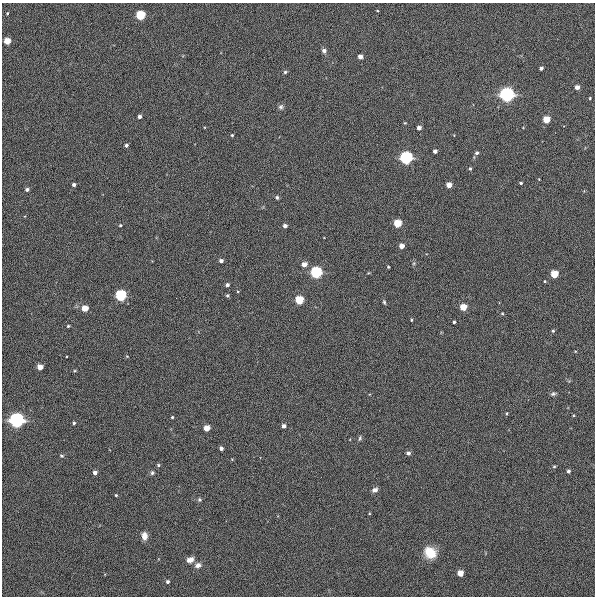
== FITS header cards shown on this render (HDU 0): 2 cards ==
NAXIS1  =                  593
NAXIS2  =                  594

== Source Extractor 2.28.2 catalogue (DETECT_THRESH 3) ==
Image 593 x 594 px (HDU 0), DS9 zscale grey, 1 PNG px = 1 image px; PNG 597 x 598 px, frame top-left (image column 1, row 594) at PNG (2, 3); no overlay
Background 575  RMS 10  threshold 31.5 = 3 sigma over >= 5 px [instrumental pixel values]
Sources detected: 79; all 79 listed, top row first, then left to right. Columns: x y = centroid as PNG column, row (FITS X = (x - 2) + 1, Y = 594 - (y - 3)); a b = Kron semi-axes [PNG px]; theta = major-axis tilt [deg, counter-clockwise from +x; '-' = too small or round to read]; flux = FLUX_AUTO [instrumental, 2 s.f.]
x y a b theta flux
377 10 3 2 - 530
7 13 3 2 - 580
140 15 5 5 - 56000
7 41 4 4 - 15000
324 51 7 6 - 2100
360 57 4 4 - 4300
541 68 4 3 - 2200
285 72 4 3 - 1300
577 87 4 4 - 4400
507 95 5 5 - 430000
590 98 3 3 - 550
281 107 7 6 - 1700
139 117 3 3 - 2300
546 120 4 4 - 20000
405 123 4 3 - 620
419 128 4 4 - 3300
232 135 3 3 - 850
454 135 2 2 - 410
126 145 3 3 - 1600
435 151 4 4 - 2700
477 153 4 4 - 1500
406 158 5 5 - 230000
470 168 4 3 - 1000
539 179 2 2 - 450
521 183 3 3 - 1100
74 185 3 3 - 2100
449 185 4 4 - 8000
27 189 4 3 - 2100
277 197 4 4 - 1100
397 224 5 4 - 27000
120 225 3 3 - 940
285 226 4 3 - 2800
402 246 4 4 - 6300
221 261 4 3 - 2400
414 263 5 4 - 890
304 264 4 4 - 6000
388 267 3 2 - 700
316 273 5 5 - 150000
554 274 4 4 - 26000
545 281 3 3 - 660
227 285 4 4 - 2100
121 296 5 5 - 120000
227 296 3 3 - 1100
299 300 5 5 - 43000
384 302 5 3 - 1000
463 307 4 4 - 17000
85 308 4 4 - 13000
502 313 4 3 - 660
411 320 3 3 - 800
454 322 3 3 - 1000
68 326 3 3 - 840
553 331 4 4 - 940
40 367 4 4 - 8900
75 371 5 3 - 660
553 394 7 5 23 1500
507 414 4 3 - 720
172 417 3 3 - 820
16 420 5 5 - 480000
74 423 3 3 - 1100
284 426 4 3 - 3200
207 428 4 4 - 10000
360 438 7 5 75 1200
221 448 4 3 - 2600
408 453 4 4 - 2200
62 456 5 4 - 960
158 465 4 4 - 1000
554 466 3 3 - 760
568 471 3 3 - 1800
95 473 4 3 - 3500
152 473 6 5 - 1300
375 490 6 5 - 3000
116 495 3 3 - 730
199 500 5 5 - 1100
144 536 7 5 -86 5800
430 553 12 10 -38 15000
190 560 8 6 18 4400
198 565 8 6 19 3100
460 573 4 4 - 9900
168 582 4 4 - 1700